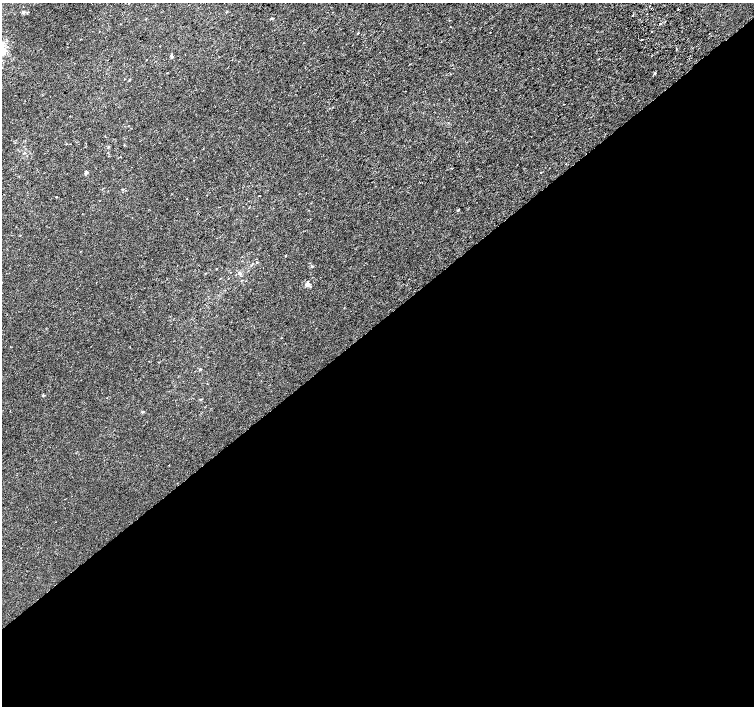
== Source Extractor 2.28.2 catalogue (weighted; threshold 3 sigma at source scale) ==
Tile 15 of 4 x 4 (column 3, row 4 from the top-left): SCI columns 3047-4550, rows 239-1645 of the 6087 x 6041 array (HDU 1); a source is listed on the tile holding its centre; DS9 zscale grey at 2 x 2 block average (1 PNG px = mean of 2 x 2 image px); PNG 756 x 708 px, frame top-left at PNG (2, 3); no overlay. Shown black and unused: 54% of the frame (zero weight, under 2 of 3 exposures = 2% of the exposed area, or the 3 px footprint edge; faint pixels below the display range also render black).
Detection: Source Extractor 2.28.2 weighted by HDU 2 'WHT'; one run over the whole footprint, this tile lists its part. Background 5.85e-04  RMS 0.0028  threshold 0.0126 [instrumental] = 3 sigma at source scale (4.5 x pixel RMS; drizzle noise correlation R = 1.50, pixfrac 1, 0.0396/0.0396 arcsec/px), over >= 5 px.
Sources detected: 36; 4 cosmic-ray / hot-pixel residue — not listed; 1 inside a brighter listed object's ellipse — not listed separately; the other 31 listed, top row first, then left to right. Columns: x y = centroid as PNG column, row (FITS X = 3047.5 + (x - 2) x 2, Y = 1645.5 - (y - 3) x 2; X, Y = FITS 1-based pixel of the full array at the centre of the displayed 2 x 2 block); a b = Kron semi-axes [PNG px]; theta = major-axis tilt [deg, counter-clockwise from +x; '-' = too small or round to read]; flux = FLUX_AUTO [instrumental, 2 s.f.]
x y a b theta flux
678 9 2 2 - 0.39
23 12 4 3 - 1.1
27 12 3 2 - 0.34
633 15 2 2 - 0.52
271 18 4 3 - 0.61
665 22 2 2 - 0.38
660 23 2 2 - 6.8
358 33 2 2 - 0.33
490 33 2 2 - 0.29
642 40 2 2 - 0.79
3 51 8 7 - 5.9
172 57 4 3 - 0.89
167 73 2 2 - 0.22
654 73 2 2 - 2.3
129 80 3 2 - 0.31
564 104 2 2 - 1.6
108 147 3 2 - 0.47
540 172 2 2 - 0.62
86 173 5 3 - 0.97
56 197 2 2 - 1.6
458 210 3 3 - 0.52
286 256 2 2 - 1.7
257 262 3 2 - 0.42
312 266 4 3 - 0.7
239 273 7 3 -48 1.1
241 280 3 2 - 0.29
307 284 6 5 - 1.9
200 369 3 3 - 0.53
43 395 3 2 - 0.95
201 399 3 2 - 0.58
142 412 3 3 - 0.56
Isophote crosses this tile's border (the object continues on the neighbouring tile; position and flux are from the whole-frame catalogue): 1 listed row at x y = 3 51
Diffuse or blended objects may show on this block-average render without a row.